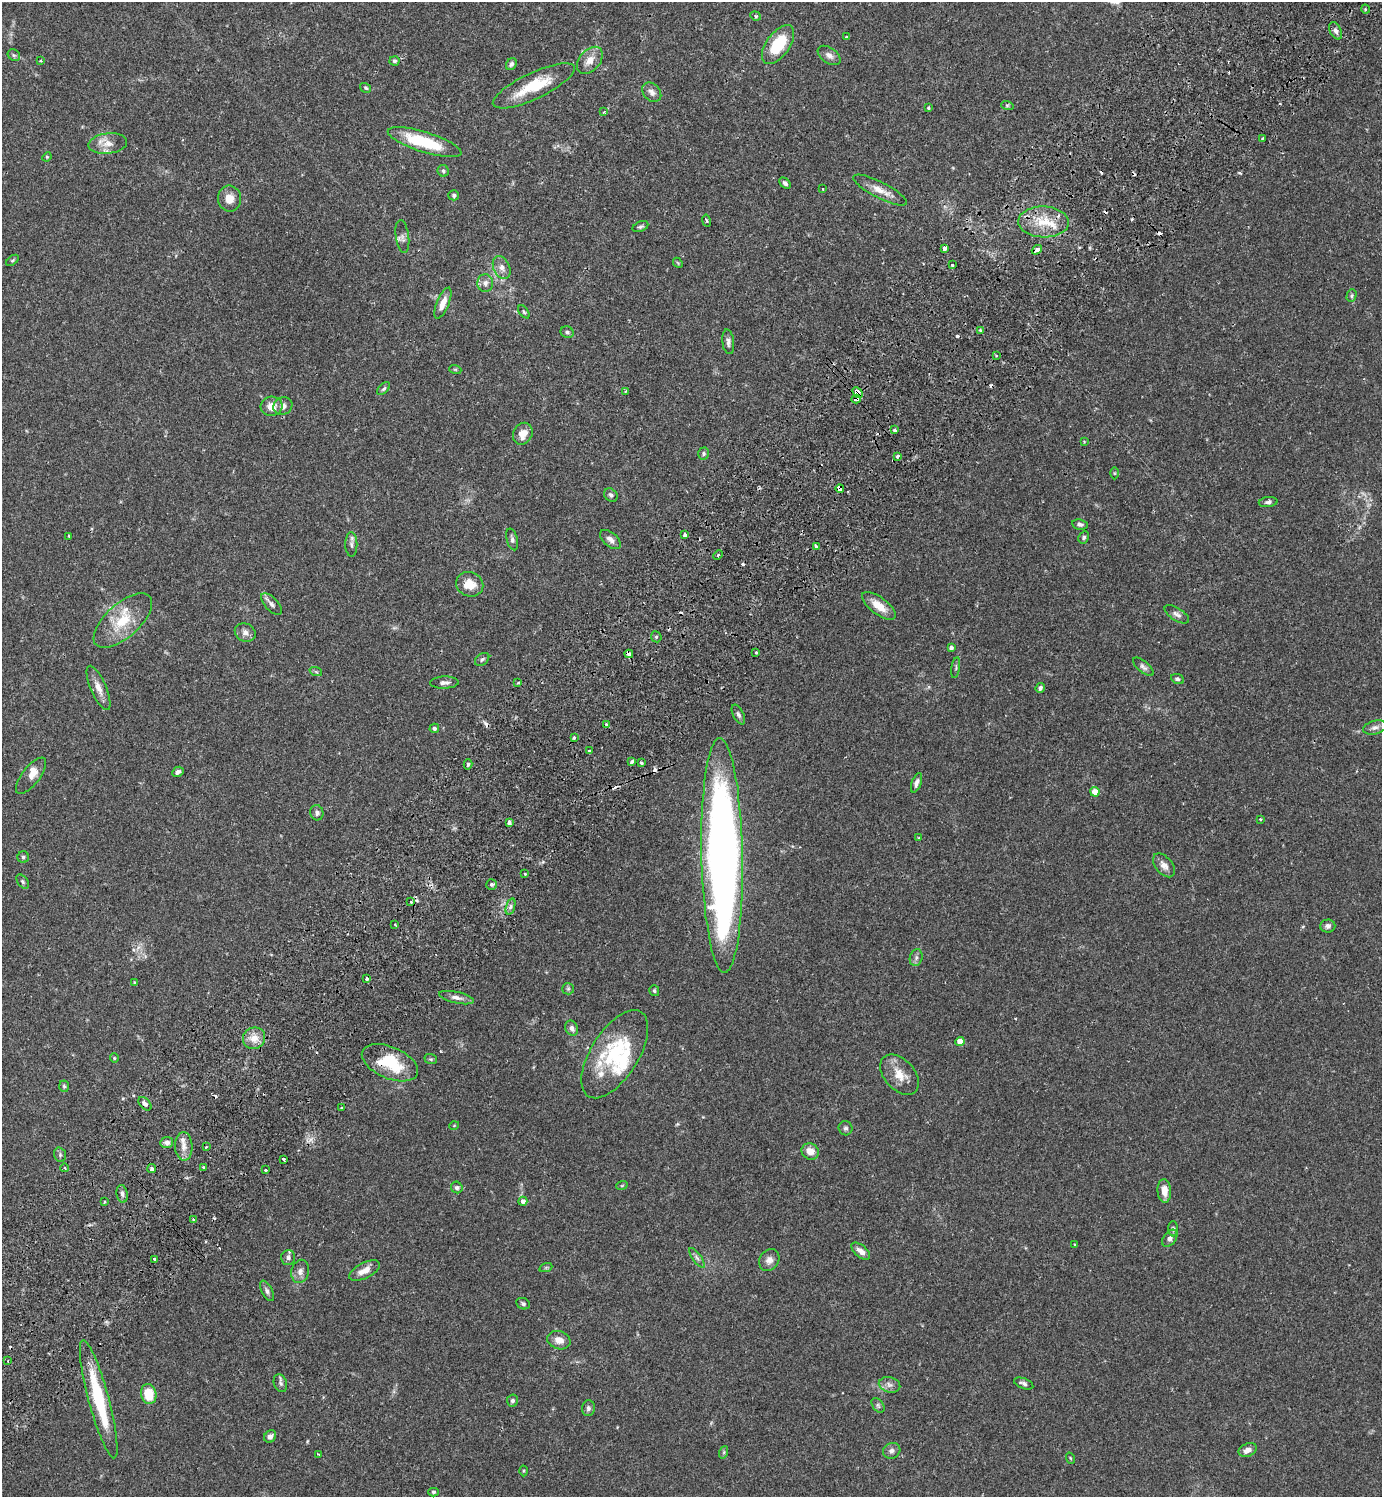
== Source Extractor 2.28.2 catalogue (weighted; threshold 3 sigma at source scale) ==
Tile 10 of 4 x 4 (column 2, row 3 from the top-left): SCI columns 1724-3103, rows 1539-3033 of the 6066 x 6070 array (HDU 1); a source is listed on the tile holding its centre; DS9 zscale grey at full resolution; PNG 1384 x 1499 px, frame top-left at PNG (2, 2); each listed source drawn as its Kron ellipse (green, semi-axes under 4 px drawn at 4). Shown black and unused: <1% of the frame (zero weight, under 2 of 3 exposures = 3% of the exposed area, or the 3 px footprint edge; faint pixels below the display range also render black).
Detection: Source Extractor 2.28.2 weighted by HDU 2 'WHT'; one run over the whole footprint, this tile lists its part. Background 0.0889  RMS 0.0056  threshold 0.0254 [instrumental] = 3 sigma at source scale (4.5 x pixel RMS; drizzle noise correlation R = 1.50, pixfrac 1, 0.05/0.05 arcsec/px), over >= 5 px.
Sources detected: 213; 1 too faint to see at this stretch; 1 inside a brighter object's white glare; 20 cosmic-ray / hot-pixel residue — neither listed nor drawn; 8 inside a brighter listed object's ellipse — not listed separately; the other 183 listed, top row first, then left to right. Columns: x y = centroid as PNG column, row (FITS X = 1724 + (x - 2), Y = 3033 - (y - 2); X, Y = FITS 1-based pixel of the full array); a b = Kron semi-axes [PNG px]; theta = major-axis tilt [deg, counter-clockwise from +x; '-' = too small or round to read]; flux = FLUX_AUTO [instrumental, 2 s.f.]
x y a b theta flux
1365 9 5 3 - 0.56
755 16 5 4 - 0.94
1336 31 9 5 -63 1.9
846 37 4 3 - 0.64
778 45 22 11 54 21
14 55 6 5 - 1.1
829 55 13 7 -35 2.7
590 60 15 10 48 5.6
41 61 3 2 - 0.43
394 61 5 4 - 1.1
511 64 6 5 - 1.4
534 86 45 13 25 21
366 88 6 4 -32 0.83
652 92 11 8 -47 2.6
1007 105 6 4 -18 0.79
928 108 3 3 - 0.86
604 112 3 3 - 0.78
1262 138 3 2 - 0.62
425 142 38 10 -17 29
108 143 19 10 6 6.1
47 157 5 4 - 0.55
443 171 6 5 - 0.99
785 183 6 4 -45 1.4
822 189 2 2 - 0.48
880 190 30 8 -27 6.7
454 195 5 5 - 1.2
229 199 13 11 -80 5.8
706 221 6 3 -79 0.67
1044 222 25 15 -2 15
640 227 8 5 23 1.1
402 237 16 6 -82 2.2
944 248 4 3 - 4.9
1037 250 5 4 - 3
12 260 7 4 37 0.83
678 263 6 4 -47 0.58
952 265 3 3 - 2.1
502 268 12 8 -65 3.3
485 283 9 8 - 2.6
1352 296 6 5 - 0.91
443 303 16 6 68 5.3
524 312 7 4 -54 0.76
980 330 3 3 - 1.5
567 332 7 5 -23 1.2
728 342 12 6 -83 2
996 355 3 2 - 0.74
455 369 6 4 -18 0.6
384 389 8 4 44 0.97
625 391 3 3 - 0.56
857 392 6 3 -47 18
856 399 4 4 - 3.6
272 406 11 9 6 5.5
283 406 10 8 28 2.8
894 430 4 3 - 1.3
523 434 11 9 63 6.2
1084 442 4 3 - 0.42
704 454 6 5 - 0.98
897 456 4 3 - 2.5
1114 473 6 4 -90 0.65
840 489 4 4 - 4.9
611 495 7 6 - 1.4
1268 502 9 5 5 1.4
1080 524 8 5 -9 1.7
685 535 4 3 - 2.1
69 536 3 2 - 0.6
1084 537 6 5 - 0.97
512 539 11 5 -75 1.8
610 539 12 7 -40 2.6
351 544 12 6 -89 1.9
816 546 4 3 - 1.7
718 555 5 3 - 0.68
470 584 14 12 -22 8.9
271 604 13 6 -47 2.3
879 606 20 8 -37 8.1
1177 614 14 6 -32 2.2
123 621 36 17 42 19
245 633 11 9 -27 2.9
656 637 6 5 - 0.93
951 648 4 3 - 1.5
756 652 3 3 - 1.1
629 654 4 3 - 4.7
482 659 8 5 37 1.2
1143 667 12 5 -40 1.9
956 668 11 3 81 0.89
316 672 6 4 -20 0.74
1178 679 7 5 -22 1.4
444 683 14 6 1 2.2
518 683 3 2 - 0.75
98 688 24 7 -67 5
1040 688 5 4 - 1.5
738 715 10 5 -62 1.6
606 724 3 3 - 0.83
1375 727 12 7 14 2.6
434 728 5 4 - 1.1
575 737 3 3 - 1.6
589 751 4 3 - 1.9
632 761 4 3 - 2.7
641 763 3 3 - 0.95
468 764 5 4 - 1
178 772 6 5 - 1.7
31 776 22 9 52 3.9
916 783 10 4 69 2.2
1095 792 4 4 - 8.2
317 813 7 6 - 1.8
1260 819 4 3 - 0.59
509 823 4 4 - 4.3
919 838 4 3 - 0.44
722 855 117 20 -89 470
23 857 6 5 - 1.1
1164 865 14 8 -49 3.9
525 874 3 2 - 1.3
23 882 8 5 -55 1
491 884 5 5 - 1
411 902 4 4 - 0.77
510 907 8 3 71 1.2
395 925 3 2 - 0.51
1328 926 7 6 - 2
916 958 8 6 75 1.7
367 978 3 3 - 1
134 982 4 3 - 0.45
568 989 6 5 - 0.96
654 991 5 5 - 0.93
457 998 17 5 -12 3
572 1028 8 6 -64 1.9
254 1038 11 10 - 6.5
960 1042 4 4 - 8
615 1054 50 24 58 38
114 1058 4 4 - 0.57
431 1059 6 5 - 0.85
390 1063 30 16 -23 23
900 1075 23 15 -48 9.2
64 1086 6 5 - 0.8
145 1104 8 5 -47 1.6
342 1108 3 2 - 0.53
454 1126 5 3 - 0.39
845 1128 7 7 - 1.4
167 1142 6 5 - 2.2
184 1146 14 8 -88 4.5
206 1147 3 3 - 0.71
810 1151 9 8 - 4.8
60 1155 7 5 -72 1.2
283 1159 3 3 - 2
203 1167 3 2 - 0.82
65 1168 4 2 - 0.48
152 1169 4 4 - 1.7
266 1170 3 3 - 1.1
622 1185 6 3 19 0.53
457 1187 6 5 - 1.1
1164 1191 12 7 -86 5.1
122 1194 9 5 -81 1.7
523 1201 4 4 - 2.5
105 1202 3 2 - 1.2
193 1219 2 2 - 0.74
1173 1229 7 5 -89 1.2
1170 1238 9 6 51 2.6
1075 1244 4 2 - 0.43
861 1251 11 6 -41 3.6
288 1257 7 7 - 1.8
697 1258 12 4 -54 1.6
155 1259 4 3 - 3.5
769 1260 11 9 57 3.4
546 1267 7 4 19 0.71
300 1271 12 9 76 3
365 1271 17 7 26 5.3
267 1291 11 5 -62 1.7
523 1304 7 5 -25 1.1
559 1340 12 9 -16 4.5
8 1361 3 2 - 0.52
280 1383 9 6 -69 1.4
1024 1383 10 5 -21 1.7
890 1385 11 7 -15 2.5
149 1394 10 7 -79 13
99 1399 61 10 -75 37
512 1401 6 5 - 1.4
878 1405 8 5 -54 1.2
588 1408 8 6 79 1.7
270 1436 6 5 - 1.9
1248 1450 9 6 23 3.5
892 1451 9 7 26 2.2
724 1452 6 4 72 0.88
318 1454 3 2 - 0.36
1070 1458 5 3 - 0.56
523 1471 5 3 - 0.55
433 1492 5 4 - 0.98
Overlapping masked pixels (flux is a lower limit): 9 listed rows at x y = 1044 222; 1037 250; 857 392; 856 399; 840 489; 629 654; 509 823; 390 1063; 145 1104